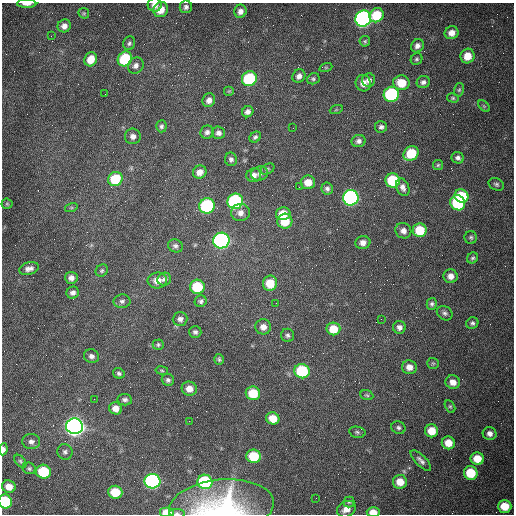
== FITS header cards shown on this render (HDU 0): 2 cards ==
NAXIS1  =                  512 /fastest changing axis
NAXIS2  =                  512 /next to fastest changing axis

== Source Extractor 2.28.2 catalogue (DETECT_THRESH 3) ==
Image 512 x 512 px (HDU 0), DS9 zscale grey, 1 PNG px = 1 image px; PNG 516 x 516 px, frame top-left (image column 1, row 512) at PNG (2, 3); each listed source drawn as its Kron ellipse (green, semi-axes under 4 px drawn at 4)
Background 1540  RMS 24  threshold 71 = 3 sigma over >= 5 px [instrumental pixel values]
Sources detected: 147; all 147 listed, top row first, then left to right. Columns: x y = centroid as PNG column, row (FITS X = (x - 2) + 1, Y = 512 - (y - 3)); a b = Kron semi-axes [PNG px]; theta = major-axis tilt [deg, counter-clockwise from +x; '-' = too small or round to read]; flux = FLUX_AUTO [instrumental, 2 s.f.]
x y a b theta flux
27 4 9 3 0 7.4e+03
155 5 7 7 - 9.2e+03
186 7 6 6 - 5.2e+03
161 10 8 7 - 2.2e+04
240 11 7 6 - 9.2e+03
84 13 6 5 - 2.2e+03
377 15 7 6 - 4.7e+04
363 19 8 7 - 7.3e+05
64 26 7 6 - 8.6e+03
452 33 7 6 - 1.2e+04
51 36 2 2 - 9.8e+02
365 41 5 5 - 2.4e+03
129 43 7 6 - 3.7e+03
417 46 7 6 - 6.9e+03
467 56 7 7 - 2.4e+04
91 59 7 6 - 2.5e+04
125 59 8 7 - 9.7e+04
416 59 6 5 - 3.0e+03
136 66 8 7 - 7.5e+03
326 67 6 4 18 1.9e+03
299 76 7 6 - 7.2e+03
249 79 8 7 - 1.3e+05
313 79 6 5 - 3.2e+03
369 80 7 6 - 7.0e+03
423 82 7 6 - 5.5e+03
363 83 8 7 - 1.2e+04
401 83 8 7 - 3.3e+04
459 90 7 5 73 2.8e+03
229 91 5 5 - 1.8e+03
105 94 2 2 - 6.6e+02
391 94 8 7 - 2.0e+05
453 98 6 4 -15 2.6e+03
209 100 7 6 - 7.6e+03
484 106 7 4 -45 2.3e+03
336 110 7 4 19 2.1e+03
248 112 6 5 - 6.7e+03
161 126 6 5 - 3.6e+03
381 127 6 6 - 4.4e+03
293 128 2 2 - 6.4e+02
207 132 7 6 - 5.2e+03
219 133 6 6 - 5.8e+03
133 136 8 7 - 7.1e+03
255 137 6 5 - 3.8e+03
359 141 7 6 - 5.8e+03
411 153 8 7 - 6.0e+04
458 158 6 5 - 5.1e+03
231 159 7 6 - 4.6e+03
438 165 5 5 - 2.4e+03
267 169 7 5 28 2.8e+03
200 172 7 6 - 1.1e+04
260 173 8 7 - 5.8e+03
254 175 7 6 - 7.4e+03
115 179 7 7 - 6.1e+04
393 180 7 7 - 8.8e+04
308 182 7 7 - 1.9e+04
496 184 8 6 -26 3.8e+03
299 187 3 2 - 1.2e+03
403 187 9 6 -67 7.4e+03
327 188 6 5 - 5.0e+03
461 196 7 6 - 7.2e+04
351 198 8 7 - 4.4e+05
235 201 8 7 - 2.6e+05
458 203 8 7 - 1.2e+05
7 204 5 5 - 1.7e+03
207 206 8 7 - 2.0e+05
71 208 6 4 18 2.4e+03
240 213 9 8 - 9.3e+03
283 214 7 6 - 2.7e+04
285 221 7 7 - 3.5e+04
420 230 7 7 - 4.8e+04
403 231 8 7 - 8.9e+03
471 237 6 6 - 3.4e+03
221 240 8 8 - 5.4e+05
363 242 7 6 - 9.3e+03
175 246 7 6 - 4.7e+03
473 258 6 5 - 3.3e+03
29 269 10 6 14 7.9e+03
102 270 6 5 - 3.1e+03
451 276 7 7 - 1.0e+04
71 278 6 6 - 8.1e+03
164 279 7 6 - 4.7e+03
157 280 9 8 - 1.5e+04
270 283 7 7 - 3.3e+04
197 287 7 7 - 6.9e+04
73 293 6 6 - 6.4e+03
122 301 8 7 - 5.0e+03
201 301 6 5 - 3.7e+03
276 303 3 2 - 1.1e+03
432 304 6 5 - 3.9e+03
445 313 8 6 -33 4.7e+03
180 319 7 7 - 6.6e+03
381 319 2 2 - 7.3e+02
472 323 6 5 - 3.8e+03
263 327 8 7 - 1.1e+04
399 327 6 6 - 6.1e+03
333 329 7 6 - 3.0e+04
195 332 6 6 - 4.1e+03
287 335 6 6 - 3.9e+03
158 345 5 5 - 2.7e+03
91 356 7 7 - 6.0e+03
219 359 5 4 - 2.9e+03
433 363 6 5 - 2.4e+03
409 367 7 7 - 1.1e+04
162 370 6 3 -9 1.9e+03
302 371 7 7 - 1.0e+05
119 373 6 5 - 3.7e+03
168 380 6 6 - 4.6e+03
453 382 7 7 - 1.2e+04
189 389 7 7 - 1.4e+04
253 393 7 7 - 4.5e+04
367 395 7 5 -21 2.7e+03
94 399 2 2 - 6.9e+02
125 400 7 5 -9 4.7e+03
450 406 7 4 -62 2.4e+03
116 408 6 6 - 1.3e+04
273 418 7 6 - 2.4e+04
189 421 2 2 - 7.8e+02
74 426 8 8 - 1.3e+06
398 428 7 6 - 4.1e+03
432 431 6 6 - 2.4e+04
357 432 8 5 -11 3.5e+03
490 433 7 6 - 7.5e+03
31 442 9 7 -4 7.2e+03
448 443 6 6 - 2.0e+04
3 449 6 4 84 5.8e+03
65 452 8 7 - 5.0e+03
254 456 7 6 - 6.1e+04
477 459 7 6 - 2.8e+04
421 460 13 5 -44 6.6e+03
20 461 7 4 -50 2.8e+03
29 468 7 5 -25 3.1e+03
43 472 7 7 - 7.8e+04
471 473 7 6 - 5.0e+04
152 481 8 7 - 4.2e+05
205 482 7 7 - 1.5e+05
400 482 7 7 - 2.2e+04
9 487 7 6 - 1.5e+04
115 492 7 6 - 4.2e+04
316 498 2 2 - 3.6e+03
5 501 7 6 - 1.0e+05
349 502 5 5 - 3.1e+03
505 506 7 6 - 3.3e+04
221 507 52 27 5 2.0e+05
346 509 10 7 29 1.3e+04
167 512 7 5 0 2.3e+04
373 512 6 5 - 1.6e+04
177 513 8 4 -4 3.3e+03
At the frame edge (FLAGS 8, measured only in part): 8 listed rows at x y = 27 4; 155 5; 3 449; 5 501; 221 507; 167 512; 373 512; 177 513